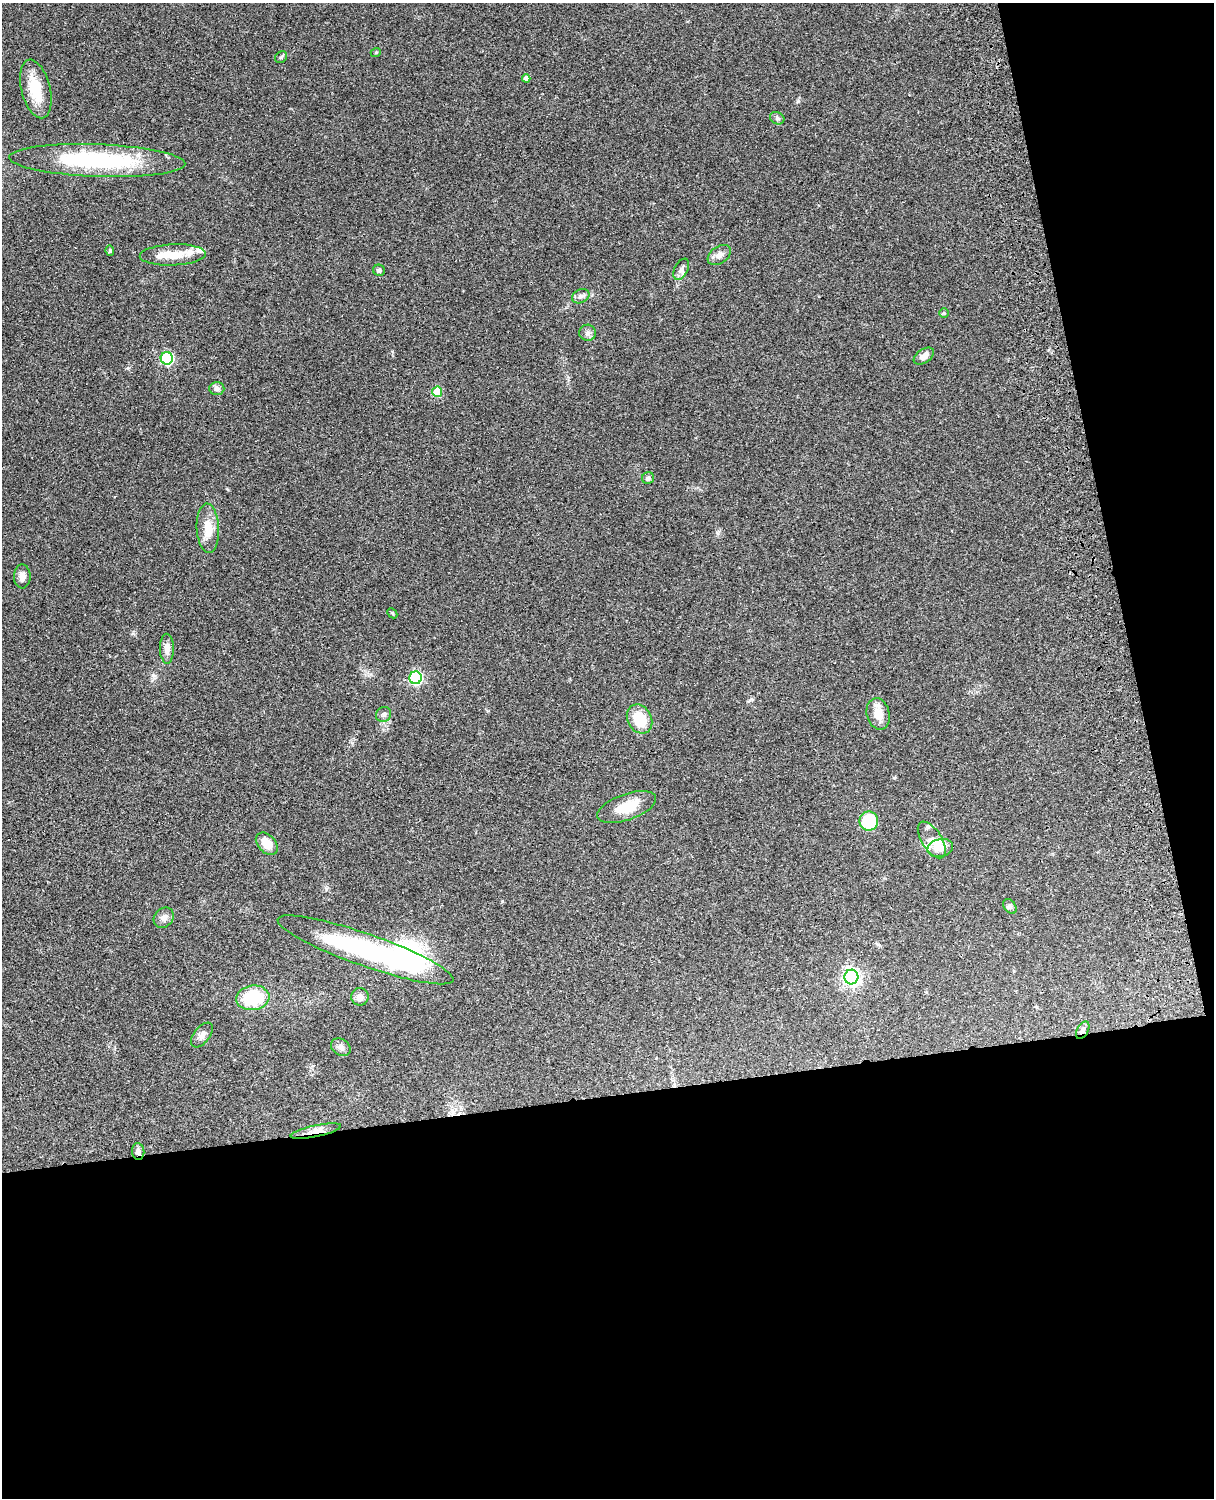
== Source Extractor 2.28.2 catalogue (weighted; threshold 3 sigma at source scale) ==
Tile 12 of 4 x 3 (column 4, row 3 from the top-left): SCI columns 3759-4970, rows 277-1772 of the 5088 x 4926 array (HDU 1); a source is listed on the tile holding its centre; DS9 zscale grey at full resolution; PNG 1216 x 1500 px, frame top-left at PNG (2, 3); each listed source drawn as its Kron ellipse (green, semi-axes under 4 px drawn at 4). Shown black and unused: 33% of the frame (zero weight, under 3 of 4 exposures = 6% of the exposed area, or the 3 px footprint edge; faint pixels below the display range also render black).
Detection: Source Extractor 2.28.2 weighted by HDU 2 'WHT'; one run over the whole footprint, this tile lists its part. Background 0.0962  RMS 0.0062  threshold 0.0281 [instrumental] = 3 sigma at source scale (4.5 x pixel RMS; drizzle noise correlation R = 1.50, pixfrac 1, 0.05/0.05 arcsec/px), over >= 5 px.
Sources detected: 49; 1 inside a brighter object's white glare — neither listed nor drawn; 5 inside a brighter listed object's ellipse — not listed separately; the other 43 listed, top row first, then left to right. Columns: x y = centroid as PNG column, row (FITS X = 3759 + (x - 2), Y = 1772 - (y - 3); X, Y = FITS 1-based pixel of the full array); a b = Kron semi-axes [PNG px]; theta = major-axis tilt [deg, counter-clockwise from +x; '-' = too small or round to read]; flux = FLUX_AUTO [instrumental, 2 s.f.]
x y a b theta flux
376 52 5 3 - 0.51
281 57 6 5 - 1
526 78 4 4 - 2.7
36 89 30 14 -76 18
777 118 7 6 - 1.4
97 160 88 16 -2 76
110 251 5 4 - 1
173 255 33 10 2 13
719 255 13 8 35 3.4
681 269 11 6 63 2.5
379 270 6 5 - 1.5
581 296 9 6 26 2.3
944 313 5 5 - 0.76
587 333 8 8 - 2.2
924 356 11 6 34 4.7
167 358 6 6 - 71
217 389 7 6 - 2.1
437 392 5 5 - 20
648 478 6 6 - 1.6
208 528 25 11 -87 10
22 576 12 8 90 3.7
392 613 6 4 -46 0.72
167 649 15 7 -89 4.3
416 678 6 6 - 95
878 714 16 11 -76 7.6
384 715 8 7 - 1.9
639 719 15 12 -61 18
627 807 31 13 19 14
869 821 9 9 - 22
932 840 21 10 -58 5.8
267 844 13 8 -46 8.4
940 848 13 9 14 7.1
1010 906 8 5 -51 1.5
164 918 11 9 47 3.6
365 950 93 16 -19 110
851 977 7 7 - 230
360 997 9 8 - 3.4
253 998 16 12 7 30
1083 1030 9 5 60 2.2
202 1035 14 8 52 3.3
341 1047 10 8 -32 2.6
316 1131 26 5 12 5.7
138 1151 8 6 -83 2.3
Overlapping masked pixels (flux is a lower limit): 3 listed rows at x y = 1083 1030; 316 1131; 138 1151
Unlisted compact peaks at least as high as the median listed source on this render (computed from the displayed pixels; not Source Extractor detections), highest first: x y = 128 368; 153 675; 894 778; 751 699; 502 901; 133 633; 227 489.